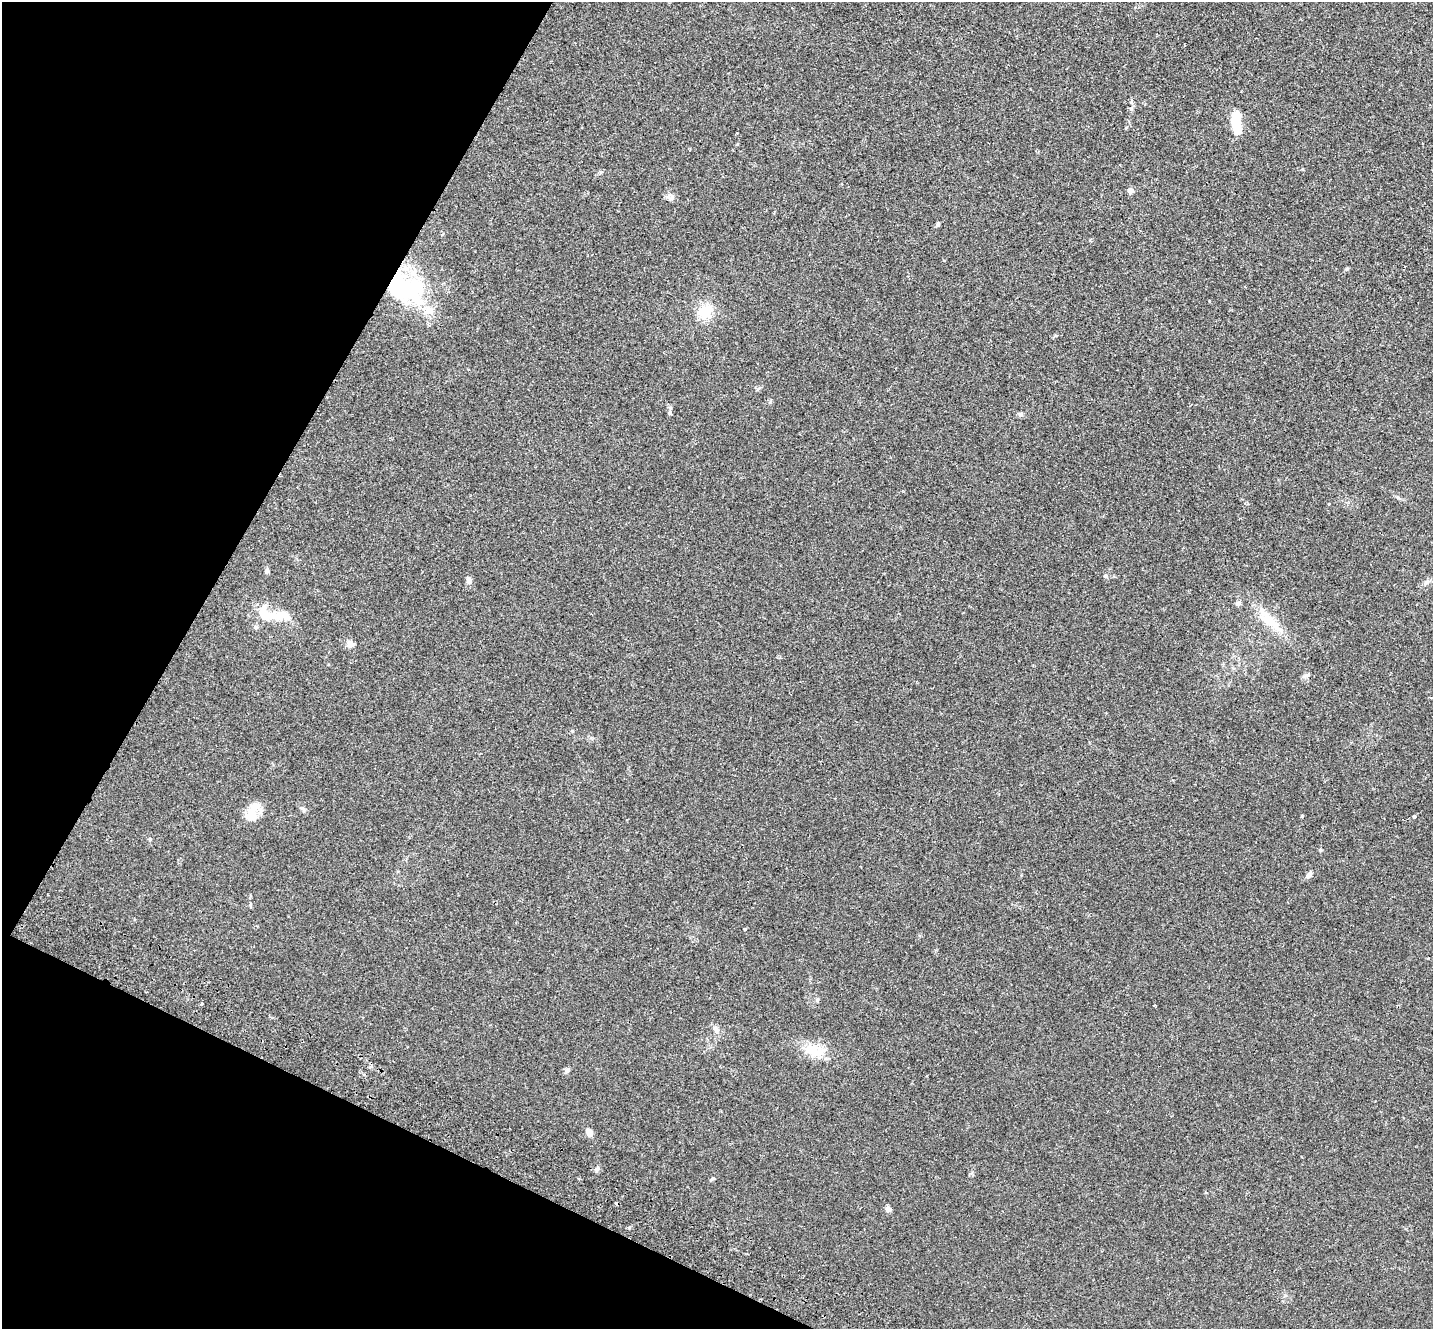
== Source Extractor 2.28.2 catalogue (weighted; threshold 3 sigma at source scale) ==
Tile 9 of 4 x 4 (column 1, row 3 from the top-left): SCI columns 35-1465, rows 1663-2989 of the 5789 x 5842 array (HDU 1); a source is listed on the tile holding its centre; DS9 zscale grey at full resolution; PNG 1435 x 1331 px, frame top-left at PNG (2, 2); no overlay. Shown black and unused: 22% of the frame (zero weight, under 2 of 3 exposures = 3% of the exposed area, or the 3 px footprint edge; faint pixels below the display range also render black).
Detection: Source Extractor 2.28.2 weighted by HDU 2 'WHT'; one run over the whole footprint, this tile lists its part. Background 0.0141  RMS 0.0061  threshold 0.0276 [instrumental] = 3 sigma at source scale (4.5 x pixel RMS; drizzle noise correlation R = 1.50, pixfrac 1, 0.05/0.05 arcsec/px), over >= 5 px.
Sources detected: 29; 2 cosmic-ray / hot-pixel residue — not listed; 2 inside a brighter listed object's ellipse — not listed separately; the other 25 listed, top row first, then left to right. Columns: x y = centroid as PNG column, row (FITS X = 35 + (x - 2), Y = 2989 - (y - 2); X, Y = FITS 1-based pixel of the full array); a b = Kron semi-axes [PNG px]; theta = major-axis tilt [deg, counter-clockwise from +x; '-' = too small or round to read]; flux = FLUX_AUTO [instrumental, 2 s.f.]
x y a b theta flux
1236 122 27 10 -84 12
1131 191 7 6 - 1.9
671 198 7 6 - 1.6
938 224 6 4 81 1
402 287 52 30 -23 72
705 312 17 14 36 13
670 413 8 4 81 1.1
1020 414 6 5 - 1.1
267 570 7 5 89 1.1
1105 576 6 5 - 0.92
468 580 8 6 -87 2
1238 603 7 5 -22 1.2
276 615 26 11 -1 10
1270 621 26 12 -41 12
350 644 8 7 - 3.1
303 809 7 4 -70 0.98
252 813 27 12 67 10
1414 816 4 3 - 3.7
1308 875 8 5 46 1.9
745 929 3 3 - 0.8
716 1029 10 6 -61 2.1
815 1051 28 14 -20 12
567 1071 7 5 73 1.4
589 1132 9 6 -71 3.4
888 1209 6 5 - 2.7
Overlapping masked pixels (flux is a lower limit): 1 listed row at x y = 402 287
Unlisted compact peaks at least as high as the median listed source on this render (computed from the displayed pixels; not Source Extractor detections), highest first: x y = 1302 816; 770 402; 1347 269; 629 1228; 1320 850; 596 1171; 713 1178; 1398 498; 1308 675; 150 839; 1131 109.